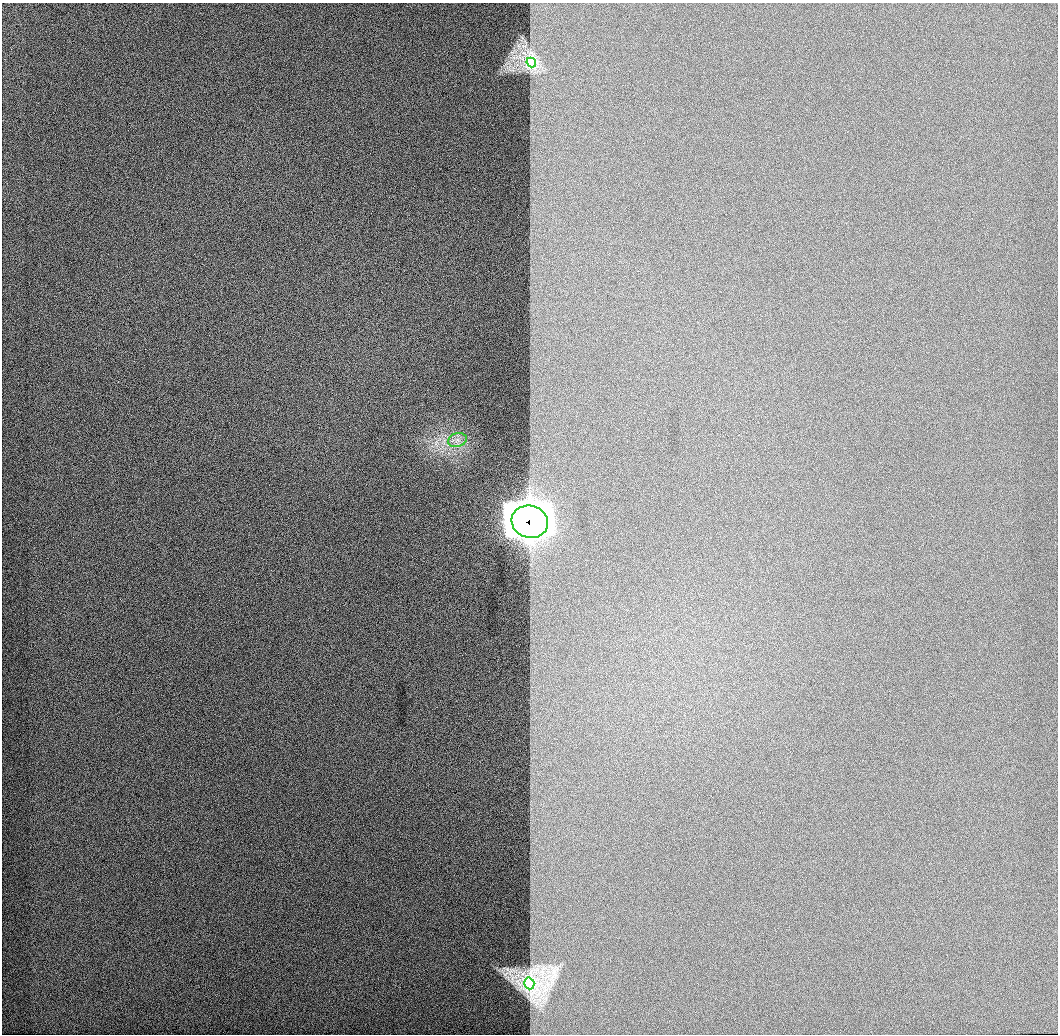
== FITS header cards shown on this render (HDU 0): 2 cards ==
NAXIS1  =                 1056 / Length of Axis 1 (Serial)
NAXIS2  =                 1032 / Length of Axis 2 (Parallel)

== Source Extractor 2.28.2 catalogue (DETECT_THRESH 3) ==
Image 1056 x 1032 px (HDU 0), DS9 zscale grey, 1 PNG px = 1 image px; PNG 1060 x 1036 px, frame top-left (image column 1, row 1032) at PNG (2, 3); each listed source drawn as its Kron ellipse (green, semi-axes under 4 px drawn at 4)
Background 520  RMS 3.3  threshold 9.83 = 3 sigma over >= 5 px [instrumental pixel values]
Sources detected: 4; all 4 listed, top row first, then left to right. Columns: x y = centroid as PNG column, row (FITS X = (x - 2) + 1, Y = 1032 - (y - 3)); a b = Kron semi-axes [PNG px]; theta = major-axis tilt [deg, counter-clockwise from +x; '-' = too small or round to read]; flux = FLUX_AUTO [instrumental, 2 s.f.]
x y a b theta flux
531 62 5 4 - 32000
457 440 9 6 14 1200
530 522 18 16 -16 280000
529 983 6 5 - 46000